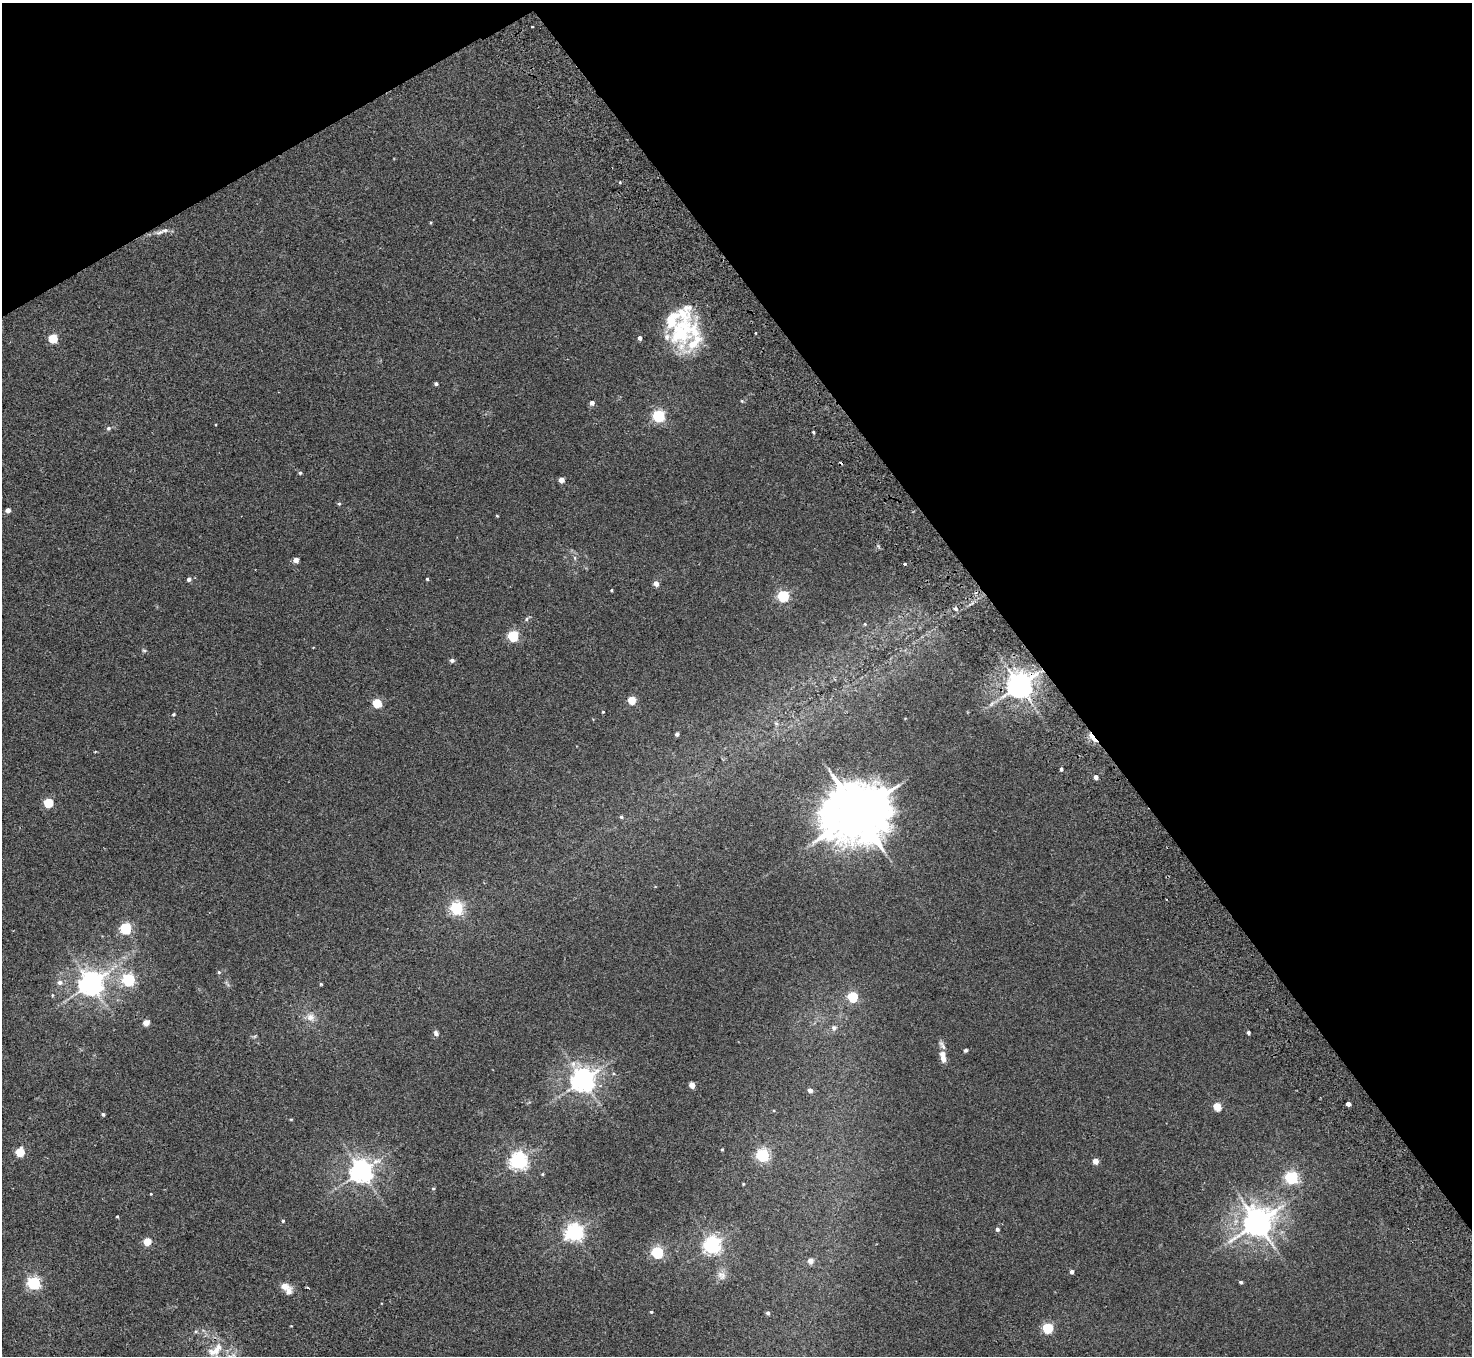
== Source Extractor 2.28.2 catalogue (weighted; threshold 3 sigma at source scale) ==
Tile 3 of 4 x 4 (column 3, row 1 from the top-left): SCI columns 2990-4459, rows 4259-5612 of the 5982 x 5946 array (HDU 1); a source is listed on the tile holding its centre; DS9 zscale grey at full resolution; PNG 1474 x 1358 px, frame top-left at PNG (2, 3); no overlay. Shown black and unused: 33% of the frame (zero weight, under 2 of 3 exposures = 3% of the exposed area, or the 3 px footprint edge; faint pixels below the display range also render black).
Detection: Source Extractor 2.28.2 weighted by HDU 2 'WHT'; one run over the whole footprint, this tile lists its part. Background 0.0178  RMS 0.0058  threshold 0.0263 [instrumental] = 3 sigma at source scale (4.5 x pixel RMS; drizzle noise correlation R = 1.50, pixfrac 1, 0.05/0.05 arcsec/px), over >= 5 px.
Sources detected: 106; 3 cosmic-ray / hot-pixel residue — not listed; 5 inside a brighter listed object's ellipse — not listed separately; the other 98 listed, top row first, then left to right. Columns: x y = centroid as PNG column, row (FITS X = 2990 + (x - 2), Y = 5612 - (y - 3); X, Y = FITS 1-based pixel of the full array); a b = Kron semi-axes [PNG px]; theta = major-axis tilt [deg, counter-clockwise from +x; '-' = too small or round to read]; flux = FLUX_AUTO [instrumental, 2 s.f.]
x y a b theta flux
620 182 4 3 - 0.5
160 232 14 6 9 2.8
683 331 46 29 57 44
755 333 4 2 - 0.38
53 338 5 5 - 24
640 338 4 4 - 1.8
436 384 4 4 - 1.2
742 401 5 4 - 0.53
592 403 5 5 - 2.4
659 416 6 5 - 85
108 428 6 6 - 1.3
813 432 3 3 - 0.69
300 473 4 4 - 0.86
561 480 4 4 - 4.2
339 504 5 4 - 0.75
8 510 4 4 - 3.3
497 516 3 3 - 0.48
575 558 6 4 -72 0.89
296 560 4 4 - 3.9
904 564 3 3 - 0.96
189 579 5 4 - 1.8
427 579 3 3 - 0.68
656 584 5 4 - 4
611 590 3 3 - 0.52
783 596 5 5 - 68
955 608 4 4 - 2.1
527 619 6 4 89 0.85
865 624 4 4 - 0.6
513 636 5 5 - 55
144 651 6 4 -1 0.72
452 660 6 5 - 1.4
1019 685 8 7 - 710
632 700 5 5 - 18
377 703 5 5 - 26
603 712 3 3 - 0.5
173 714 4 4 - 0.72
776 723 7 4 -44 0.96
677 734 4 4 - 1.7
1093 738 14 4 -52 10
1061 769 4 3 - 1.4
1096 777 4 4 - 3
48 803 5 5 - 30
857 812 18 16 20 4200
621 817 5 5 - 0.99
456 908 6 5 - 100
126 928 5 5 - 65
219 972 5 5 - 0.71
129 980 6 5 - 91
60 982 7 6 - 2.3
91 983 8 7 - 550
321 984 4 3 - 0.61
52 995 5 4 - 0.62
852 997 5 5 - 47
311 1017 13 10 -36 4.5
146 1023 5 4 - 7.3
834 1028 9 7 86 1.8
436 1033 8 6 -56 1.8
1248 1033 4 3 - 1.3
254 1037 7 4 20 0.74
966 1050 5 4 - 0.89
943 1057 14 6 -79 5
583 1080 8 7 - 540
692 1085 4 4 - 6.9
810 1090 4 4 - 3.2
1348 1104 4 4 - 10
1217 1106 5 4 - 19
103 1114 4 3 - 1.1
291 1119 5 3 - 0.45
722 1149 3 3 - 0.5
20 1152 5 5 - 24
763 1155 6 5 - 100
518 1161 6 6 - 220
1095 1161 4 4 - 6.2
361 1171 7 7 - 480
542 1174 4 4 - 0.57
1291 1177 6 5 - 110
743 1184 3 3 - 0.41
433 1188 5 3 - 0.54
151 1194 3 3 - 0.42
117 1217 3 3 - 0.58
283 1221 5 4 - 0.8
1257 1222 10 9 - 890
997 1229 4 4 - 1.5
574 1232 6 6 - 240
147 1241 5 5 - 13
712 1245 6 6 - 230
657 1252 5 5 - 76
810 1261 5 5 - 5
1072 1272 4 4 - 2
721 1275 14 11 -47 3.7
1241 1282 4 4 - 0.96
34 1283 6 5 - 99
284 1286 7 5 -13 6.5
289 1292 11 8 61 2.8
651 1312 3 3 - 0.67
768 1313 4 4 - 1.4
1048 1328 5 5 - 48
215 1350 26 12 38 11
Overlapping masked pixels (flux is a lower limit): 2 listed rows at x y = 1019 685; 1093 738